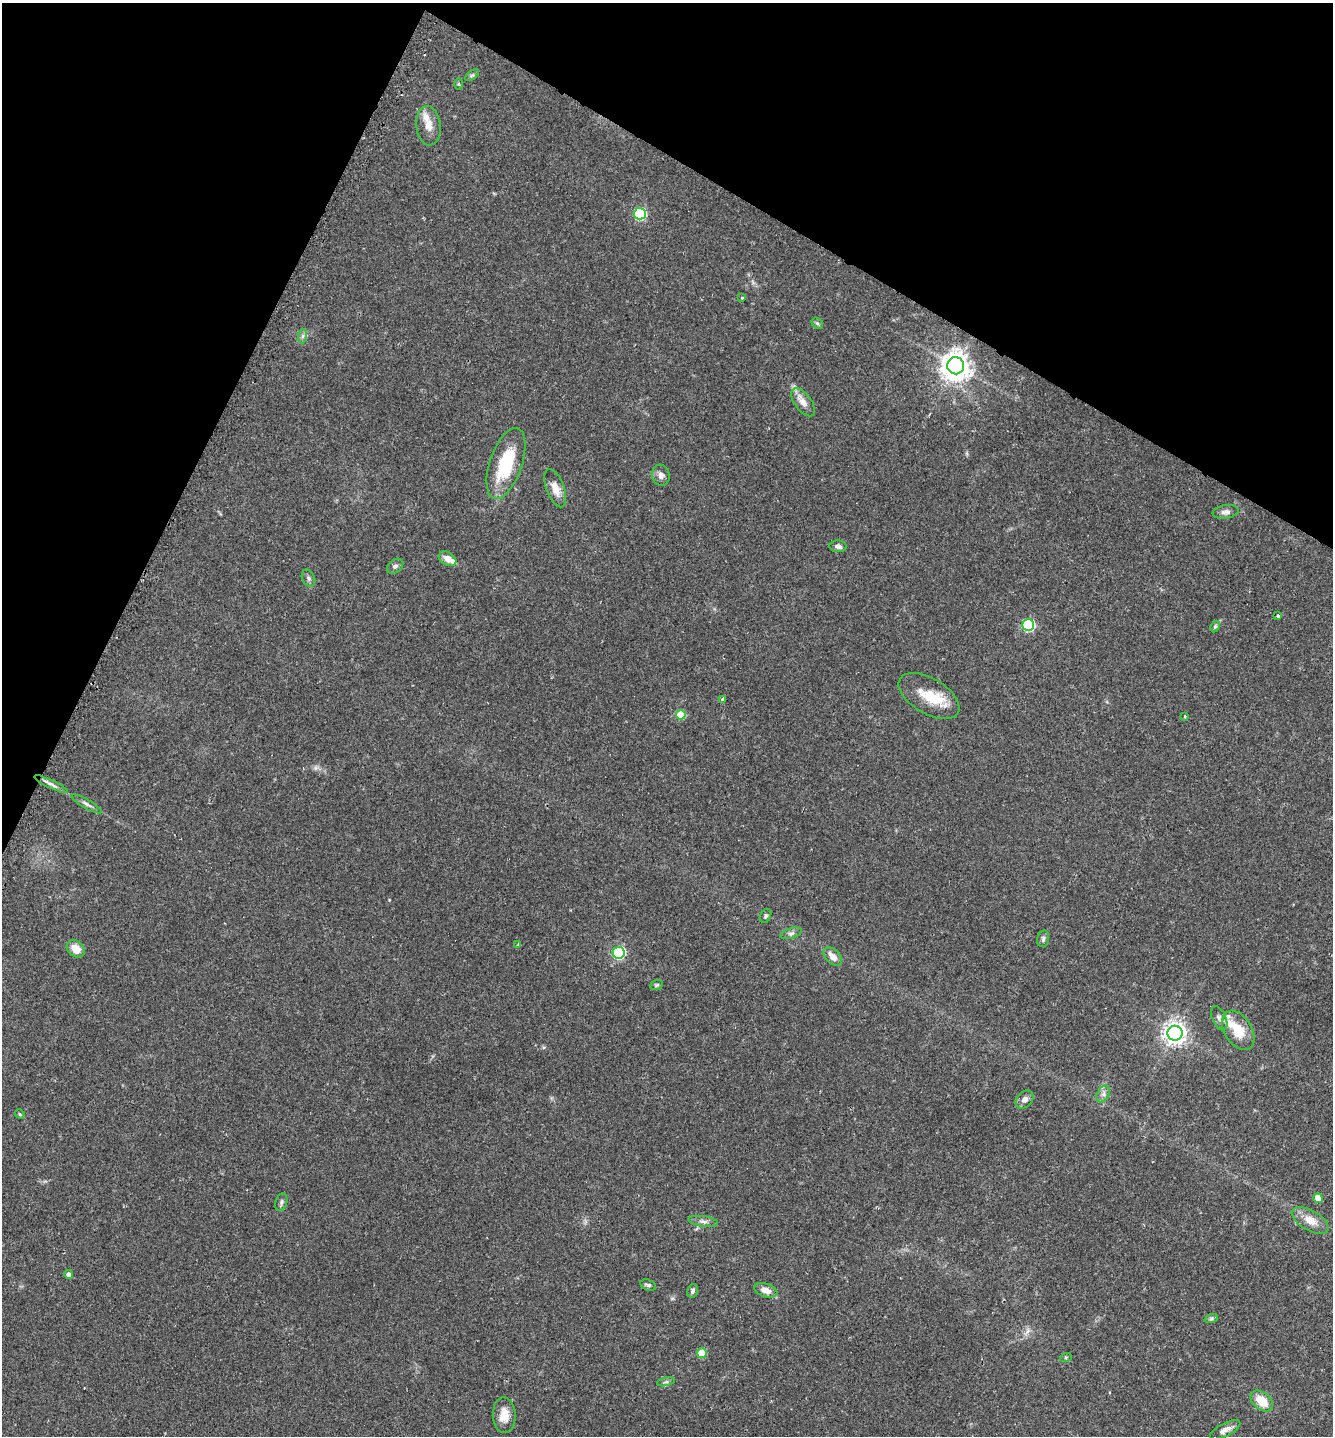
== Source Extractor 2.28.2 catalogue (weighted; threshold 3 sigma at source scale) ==
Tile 2 of 4 x 4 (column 2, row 1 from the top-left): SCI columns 1612-2942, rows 4313-5746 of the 5765 x 5746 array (HDU 1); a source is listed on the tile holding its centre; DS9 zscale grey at full resolution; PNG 1335 x 1438 px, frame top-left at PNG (2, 3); each listed source drawn as its Kron ellipse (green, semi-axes under 4 px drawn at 4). Shown black and unused: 23% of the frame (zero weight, under 2 of 3 exposures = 1% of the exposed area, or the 3 px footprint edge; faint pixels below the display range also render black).
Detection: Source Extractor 2.28.2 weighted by HDU 2 'WHT'; one run over the whole footprint, this tile lists its part. Background 0.0567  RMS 0.0073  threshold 0.0329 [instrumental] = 3 sigma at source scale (4.5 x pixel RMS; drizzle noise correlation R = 1.50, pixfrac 1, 0.05/0.05 arcsec/px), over >= 5 px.
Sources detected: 61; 1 inside a brighter object's white glare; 1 cosmic-ray / hot-pixel residue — neither listed nor drawn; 4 inside a brighter listed object's ellipse — not listed separately; the other 55 listed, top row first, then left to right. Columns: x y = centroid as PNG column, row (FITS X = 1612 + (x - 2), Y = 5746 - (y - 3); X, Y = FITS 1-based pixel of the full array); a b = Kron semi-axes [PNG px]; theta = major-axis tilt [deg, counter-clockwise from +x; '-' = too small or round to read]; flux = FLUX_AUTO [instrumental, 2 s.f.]
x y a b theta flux
472 75 8 4 36 1.3
458 84 6 4 -89 0.77
428 126 20 12 -84 8.4
640 214 6 6 - 77
742 298 3 3 - 1.8
817 323 6 5 - 1.2
303 336 7 4 89 1.6
956 366 8 8 - 920
803 402 16 8 -54 6.1
506 464 37 16 71 43
661 475 10 9 - 3.4
555 488 20 9 -69 8.5
1225 512 13 6 9 3.2
838 546 8 6 -4 2.5
448 559 9 6 -30 6.9
395 566 9 6 37 2.2
308 578 9 6 -64 1.8
1278 616 3 3 - 5.5
1028 625 6 6 - 74
1215 626 6 4 63 1.1
929 696 34 17 -31 21
723 699 4 4 - 2.7
681 715 5 5 - 19
1185 716 3 3 - 0.99
51 784 18 4 -25 3.2
87 804 17 4 -30 2.5
766 916 7 5 63 1.4
791 933 11 5 17 2.2
1043 939 8 6 76 2
518 944 4 3 - 0.67
76 949 10 7 -42 9
619 953 6 6 - 91
833 956 11 7 -45 5.8
657 985 6 4 21 1
1219 1018 13 6 -65 2.8
1238 1030 21 13 -58 17
1175 1033 7 7 - 510
1103 1094 9 6 61 2.6
1025 1099 10 7 45 3.7
20 1114 5 4 - 0.81
1318 1198 5 4 - 10
281 1202 9 5 73 1.7
1310 1220 20 10 -30 9.3
703 1221 15 5 -8 2.7
68 1274 4 4 - 2.8
648 1285 8 5 -18 1.6
766 1290 12 6 -18 5.6
692 1291 7 5 70 1.6
1211 1319 7 4 19 1.3
702 1353 5 5 - 18
1066 1357 6 4 19 0.82
666 1382 9 4 12 1.4
1262 1401 13 8 -38 14
504 1415 18 11 -89 8.8
1225 1430 16 6 27 4.3